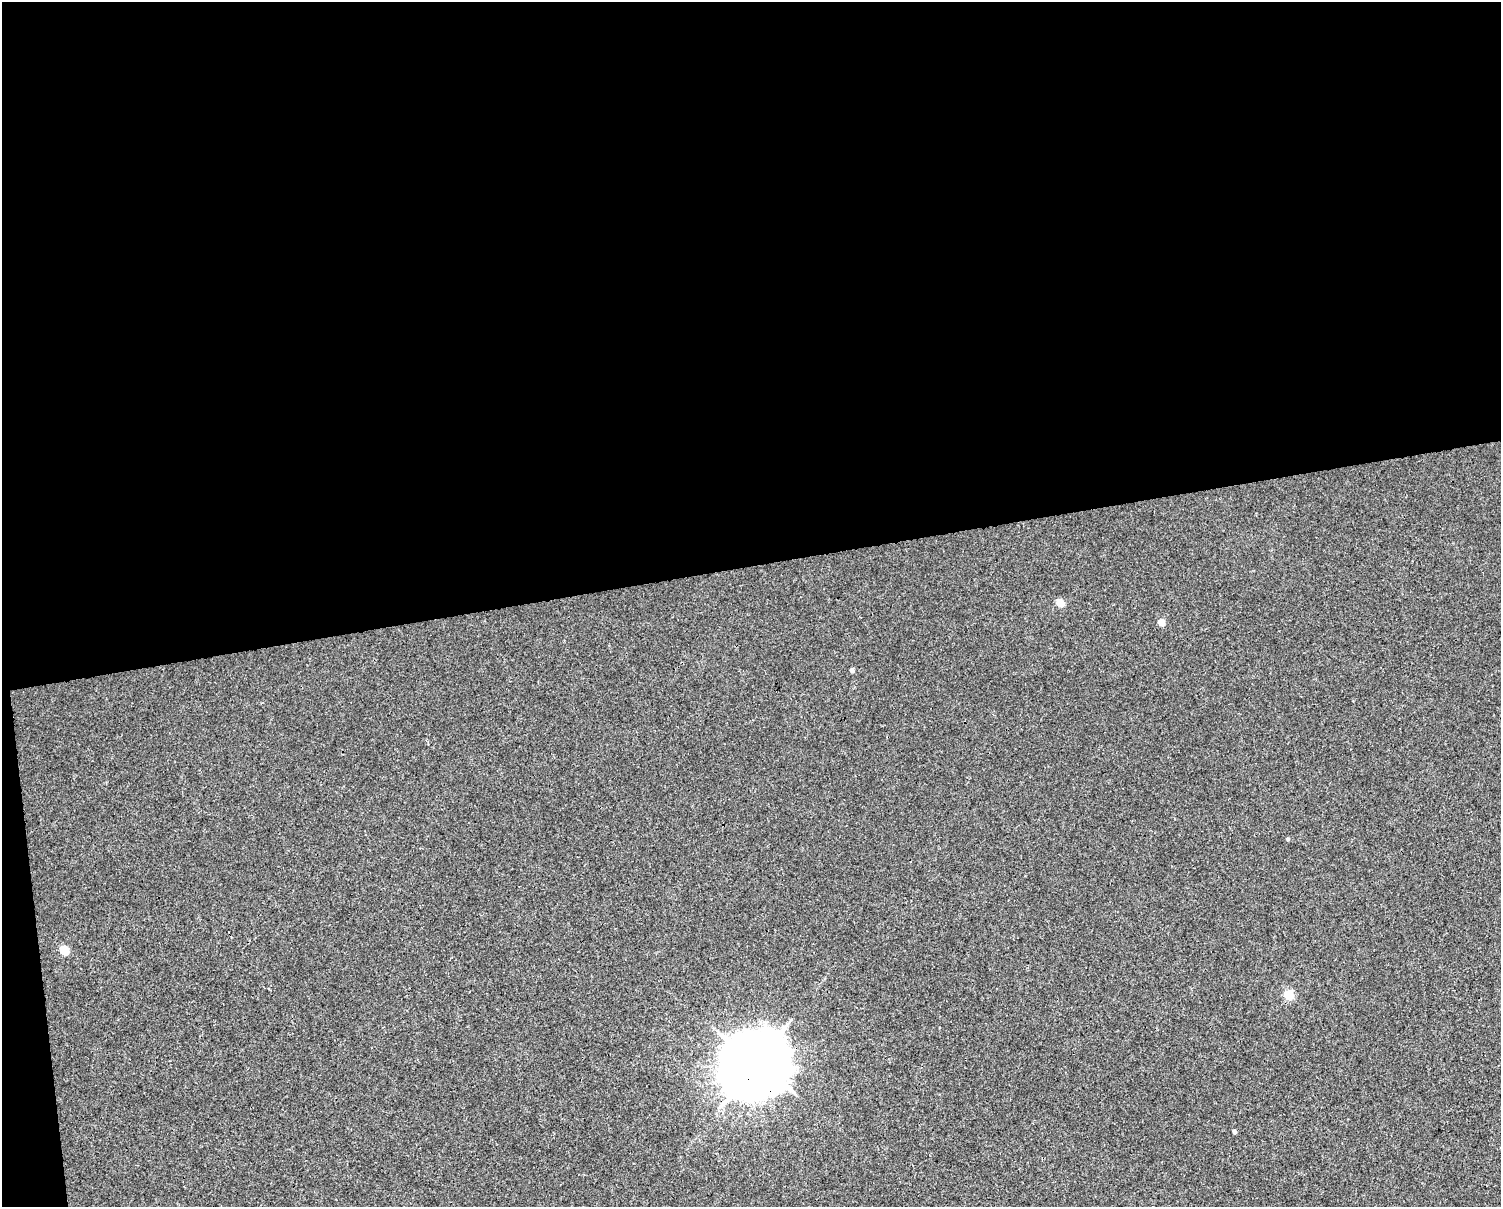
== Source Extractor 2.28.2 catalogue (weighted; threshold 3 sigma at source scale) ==
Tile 1 of 3 x 4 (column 1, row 1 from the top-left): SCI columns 25-1523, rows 3615-4819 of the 4589 x 4819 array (HDU 1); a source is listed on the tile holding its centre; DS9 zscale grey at full resolution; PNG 1503 x 1209 px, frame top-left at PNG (2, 2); no overlay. Shown black and unused: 48% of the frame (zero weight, under 3 of 4 exposures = <1% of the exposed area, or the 3 px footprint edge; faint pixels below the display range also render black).
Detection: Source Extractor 2.28.2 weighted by HDU 2 'WHT'; one run over the whole footprint, this tile lists its part. Background 0.00145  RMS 0.002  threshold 0.00914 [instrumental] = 3 sigma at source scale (4.5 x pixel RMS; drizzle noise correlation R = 1.50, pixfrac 1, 0.0396/0.0396 arcsec/px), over >= 5 px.
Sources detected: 8; all 8 listed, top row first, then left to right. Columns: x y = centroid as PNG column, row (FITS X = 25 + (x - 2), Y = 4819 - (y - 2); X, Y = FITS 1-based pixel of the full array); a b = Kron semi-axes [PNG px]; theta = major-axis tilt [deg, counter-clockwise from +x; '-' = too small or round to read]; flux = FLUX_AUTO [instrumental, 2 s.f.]
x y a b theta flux
1060 603 5 5 - 3.9
1161 622 5 4 - 3.1
852 670 4 4 - 0.62
1288 839 5 4 - 0.3
64 950 6 5 - 7.7
1289 995 5 5 - 10
756 1063 19 18 - 1400
1234 1131 4 3 - 0.51
Overlapping masked pixels (flux is a lower limit): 1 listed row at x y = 756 1063